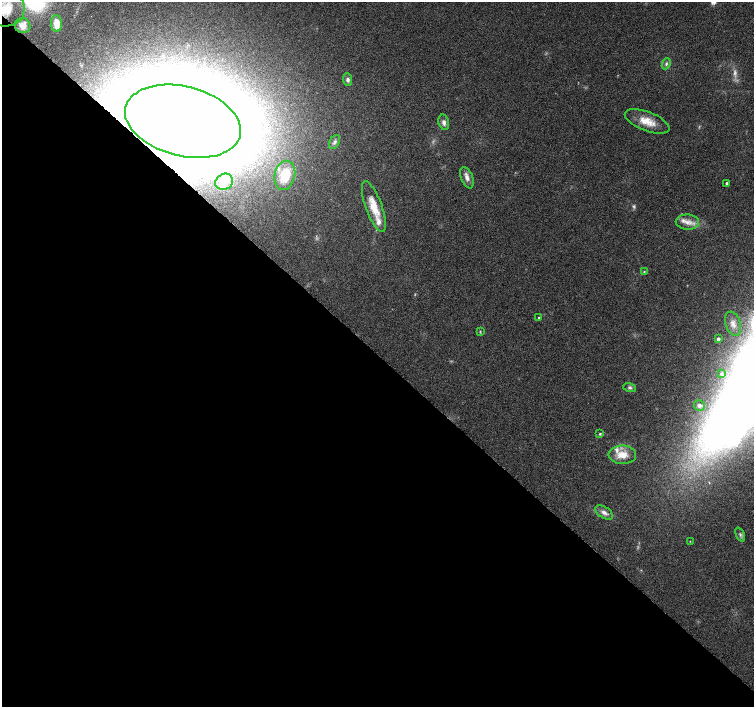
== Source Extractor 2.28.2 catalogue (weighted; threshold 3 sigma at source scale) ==
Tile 14 of 4 x 4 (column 2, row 4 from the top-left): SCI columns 1552-3054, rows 262-1671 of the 6097 x 6093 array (HDU 1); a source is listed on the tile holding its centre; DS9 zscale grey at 2 x 2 block average (1 PNG px = mean of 2 x 2 image px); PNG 756 x 709 px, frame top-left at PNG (2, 2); each listed source drawn as its Kron ellipse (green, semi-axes under 4 px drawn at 4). Shown black and unused: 50% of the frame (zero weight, under 5 of 9 exposures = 3% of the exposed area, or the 3 px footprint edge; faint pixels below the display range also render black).
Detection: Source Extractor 2.28.2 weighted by HDU 2 'WHT'; one run over the whole footprint, this tile lists its part. Background 0.0304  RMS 0.0022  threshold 0.00916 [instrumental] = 3 sigma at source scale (4.09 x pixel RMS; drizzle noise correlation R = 1.36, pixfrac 0.8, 0.0396/0.0396 arcsec/px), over >= 5 px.
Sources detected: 34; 3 too faint to see at this stretch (2 x 2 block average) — neither listed nor drawn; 3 inside a brighter listed object's ellipse — not listed separately; the other 28 listed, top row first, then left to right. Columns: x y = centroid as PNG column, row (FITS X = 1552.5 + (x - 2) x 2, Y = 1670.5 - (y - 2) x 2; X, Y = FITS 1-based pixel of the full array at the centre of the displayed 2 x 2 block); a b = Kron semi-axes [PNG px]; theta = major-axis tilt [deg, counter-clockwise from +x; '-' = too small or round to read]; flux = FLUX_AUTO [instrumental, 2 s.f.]
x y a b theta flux
5 8 20 18 -10 15
57 23 8 5 -89 6
23 26 8 7 - 3.7
666 64 6 4 65 1
348 80 6 4 -87 1.3
183 121 59 35 -14 2700
647 121 24 9 -21 8.4
444 122 8 5 -76 1.9
334 142 7 4 61 1.4
285 175 15 10 77 15
467 178 11 6 -69 2.6
224 182 9 7 32 3.2
727 183 3 2 - 0.95
374 207 27 8 -70 9.6
687 222 11 7 -1 4.1
644 272 3 3 - 0.47
539 318 3 2 - 0.61
733 324 12 7 -71 3.4
480 331 4 3 - 0.47
718 339 3 3 - 1.2
722 374 3 2 - 0.65
630 387 6 4 -16 1.2
699 406 5 5 - 1.4
600 434 3 3 - 0.62
622 455 14 9 -1 7.5
604 513 10 5 -32 2.5
740 534 7 3 -66 1.1
690 541 3 2 - 0.22
Overlapping masked pixels (flux is a lower limit): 2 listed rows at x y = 5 8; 183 121
Isophote crosses this tile's border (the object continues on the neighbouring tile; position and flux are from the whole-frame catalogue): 2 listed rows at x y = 5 8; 183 121
Diffuse or blended objects may show on this block-average render without a row.